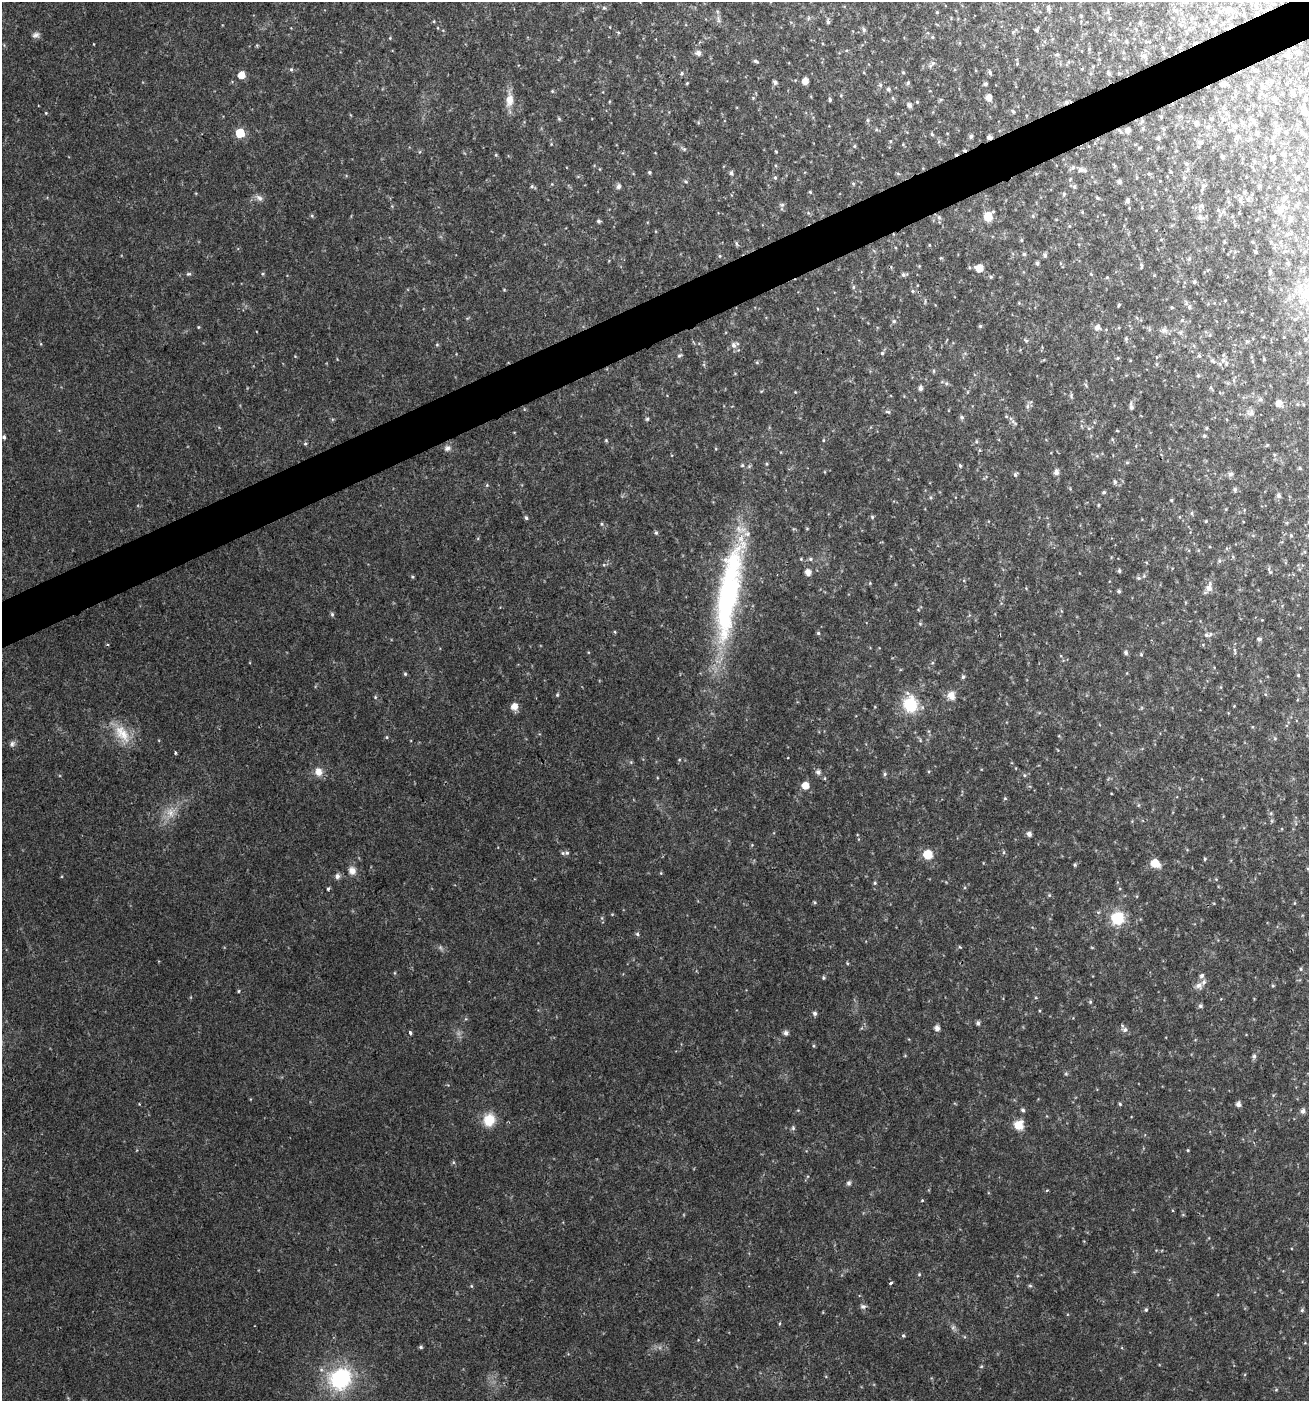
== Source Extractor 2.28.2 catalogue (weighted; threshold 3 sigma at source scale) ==
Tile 10 of 4 x 4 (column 2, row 3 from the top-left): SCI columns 1393-2699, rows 1402-2800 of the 5452 x 5599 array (HDU 1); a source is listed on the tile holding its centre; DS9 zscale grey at full resolution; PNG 1311 x 1403 px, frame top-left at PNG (2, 2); no overlay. Shown black and unused: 3% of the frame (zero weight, under 2 of 3 exposures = <1% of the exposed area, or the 3 px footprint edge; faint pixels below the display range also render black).
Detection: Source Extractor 2.28.2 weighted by HDU 2 'WHT'; one run over the whole footprint, this tile lists its part. Background 0.04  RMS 0.0062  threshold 0.0277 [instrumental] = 3 sigma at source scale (4.5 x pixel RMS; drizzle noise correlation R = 1.50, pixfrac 1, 0.0396/0.0396 arcsec/px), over >= 5 px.
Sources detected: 385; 1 too faint to see at this stretch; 3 cosmic-ray / hot-pixel residue — not listed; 6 inside a brighter listed object's ellipse — not listed separately; the other 375 listed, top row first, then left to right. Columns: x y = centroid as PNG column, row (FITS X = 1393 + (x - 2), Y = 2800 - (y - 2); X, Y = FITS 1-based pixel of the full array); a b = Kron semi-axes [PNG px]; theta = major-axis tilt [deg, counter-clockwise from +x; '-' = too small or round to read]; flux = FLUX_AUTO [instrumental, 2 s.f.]
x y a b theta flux
1186 2 6 5 - 0.92
604 8 5 5 - 0.98
1049 8 6 5 - 1.6
1229 10 7 6 - 2.9
1176 11 8 5 -19 1.4
937 12 4 3 - 0.65
1244 15 4 3 - 0.66
1216 16 4 3 - 0.46
808 18 6 4 88 1
1110 18 5 4 - 0.68
718 19 12 4 -81 1.9
434 21 5 3 - 0.58
828 22 6 4 -83 1.4
1140 22 6 4 68 0.84
438 28 5 3 - 0.5
864 29 7 5 -51 1.4
1037 30 5 4 - 1.2
618 32 5 3 - 0.65
1013 32 6 4 46 0.96
36 35 10 8 18 2.4
932 37 5 4 - 0.93
390 38 4 4 - 0.62
1127 41 5 3 - 0.65
1147 42 8 4 5 0.96
94 44 3 2 - 0.37
1180 47 5 5 - 0.92
1163 48 5 3 - 0.54
1123 52 4 3 - 0.63
1298 52 8 7 - 2.6
698 53 7 6 - 2.9
1057 54 6 5 - 1.1
1287 55 10 6 26 2.2
1144 56 7 6 - 2.4
755 61 6 4 -27 1.3
932 64 13 5 46 2.1
1017 64 5 4 - 0.9
291 69 6 5 - 1
1082 69 4 4 - 0.61
1255 71 6 4 -19 0.81
903 72 5 4 - 0.79
990 72 6 5 - 1.5
682 73 6 5 - 1.2
1108 73 5 4 - 1.3
1119 73 4 4 - 0.59
1306 73 6 5 - 1.1
241 75 6 5 - 8.3
805 81 5 5 - 5.7
775 82 5 4 - 1.8
687 83 5 3 - 0.61
908 83 6 4 70 1
986 84 5 4 - 1.5
1224 84 6 4 1 1.9
880 85 6 5 - 1.3
1248 85 8 4 -81 1.1
888 89 5 5 - 1.4
1300 90 17 9 -68 5.5
552 91 5 4 - 0.73
841 95 5 4 - 0.61
989 97 6 6 - 5
753 98 5 3 - 0.61
893 98 6 4 -88 0.84
1275 98 7 7 - 2.3
1216 99 3 3 - 0.57
509 100 20 10 86 8.4
830 100 4 3 - 1.1
940 100 5 4 - 0.88
917 102 4 4 - 0.71
1066 102 6 5 - 1.8
909 105 6 5 - 2.2
1013 111 7 4 -46 1.1
1305 112 10 7 -73 6
46 113 4 4 - 0.63
1161 117 4 4 - 0.75
559 119 6 4 -45 0.83
1211 119 5 4 - 0.85
1223 119 10 4 -45 1.7
867 120 6 4 -90 1
1142 121 6 6 - 1.2
1253 121 13 5 -52 2.3
1197 123 5 4 - 1.6
1234 126 6 6 - 1.8
1208 127 6 5 - 1.2
1128 130 5 5 - 2.9
1278 130 7 4 -72 1.7
1120 131 9 3 -41 1.2
1286 131 6 5 - 0.98
240 133 6 6 - 19
1257 133 6 5 - 1.1
932 134 5 4 - 0.86
971 136 5 5 - 1.6
989 137 5 4 - 2
1158 138 4 4 - 1.4
891 141 5 3 - 0.61
1200 142 7 6 - 1.6
903 144 5 3 - 0.52
854 146 5 4 - 0.85
1139 148 6 3 19 0.64
684 149 7 5 -35 1.2
776 151 4 3 - 0.61
1283 154 9 5 -43 2
496 155 5 4 - 0.66
1222 157 4 3 - 1.1
1273 158 4 4 - 1.8
1295 160 5 5 - 1
1254 161 6 4 -90 0.65
775 165 5 3 - 0.62
1114 166 7 3 -82 0.8
1264 166 4 3 - 0.73
1188 169 7 4 90 1.3
1082 170 11 5 -12 3.2
649 172 4 4 - 1
731 173 6 5 - 1.6
898 174 6 4 -3 0.79
1149 174 6 4 -44 0.84
775 178 6 4 -90 1.1
1184 178 6 5 - 1.1
1298 178 5 4 - 1.3
1070 179 6 3 46 0.62
1119 181 4 4 - 1.7
686 182 5 4 - 0.88
853 184 6 4 -68 0.83
532 186 6 5 - 1.1
619 186 6 5 - 2.4
1074 186 5 5 - 1.4
1259 186 4 4 - 1.1
1203 187 13 5 76 1.9
810 192 4 4 - 0.73
1244 192 6 4 69 0.92
1064 194 5 5 - 0.99
259 198 11 7 -35 3
1097 198 5 3 - 0.97
1248 199 8 6 79 1.8
1128 201 5 4 - 2.4
1241 201 8 6 -49 2.3
1228 202 6 4 -89 1
782 205 7 5 -11 1.4
1297 205 8 4 76 1
1202 206 7 6 - 1.6
1281 208 15 8 29 3.8
1218 210 6 5 - 1.3
1082 212 5 4 - 0.73
312 216 5 5 - 0.88
988 216 7 6 - 18
1033 216 5 5 - 0.96
1232 216 5 4 - 0.72
939 217 7 5 -69 1.5
1200 218 8 7 - 2.5
1290 220 8 5 74 1.5
599 221 5 5 - 1.2
1069 226 5 3 - 0.65
1274 226 4 2 - 0.45
1021 240 4 4 - 0.79
1224 242 5 3 - 0.61
736 244 7 4 -71 1.1
929 245 4 3 - 0.51
1256 252 3 3 - 1.1
1024 254 5 4 - 0.98
1045 255 5 4 - 1.7
720 256 5 5 - 0.88
941 258 4 4 - 0.68
1189 259 7 5 75 1.3
1037 263 4 4 - 1.3
1288 263 4 3 - 1
1141 266 8 3 -86 0.98
969 267 5 3 - 0.63
979 268 6 6 - 9.7
1270 271 4 3 - 0.88
188 274 7 5 14 1.1
263 274 5 4 - 0.84
904 274 7 4 9 1.6
1091 274 4 4 - 0.72
991 277 6 5 - 0.91
1107 277 5 4 - 0.69
1194 282 5 4 - 1.2
853 287 5 5 - 1.1
504 290 5 3 - 0.59
913 291 5 4 - 0.92
1307 293 19 15 -58 17
1225 300 5 3 - 0.46
1119 305 4 3 - 0.81
1172 307 4 4 - 0.64
1189 307 7 6 - 1.9
1295 319 5 5 - 0.85
894 321 6 5 - 1.2
980 326 5 5 - 1
198 327 4 4 - 0.62
1097 327 6 6 - 3.5
1149 329 6 4 -74 0.99
1164 330 10 9 - 2.6
1210 335 5 5 - 0.86
1126 338 6 5 - 1
1305 339 4 4 - 0.74
1026 341 6 5 - 0.98
1247 341 6 5 - 1.1
437 345 5 4 - 0.8
734 345 9 8 - 3
882 353 5 5 - 1
679 355 7 4 43 1.1
1199 356 6 5 - 1.1
1117 358 5 4 - 0.82
1264 359 5 4 - 0.72
1223 360 8 7 - 3.2
1213 361 9 5 -37 1.7
757 362 6 5 - 0.83
1157 364 6 4 -89 0.71
933 371 5 3 - 0.78
1198 375 5 4 - 0.96
946 383 7 5 21 1.3
1086 385 7 3 -54 0.88
920 388 6 4 -82 2
967 392 6 4 89 0.74
1071 395 8 5 86 1.1
1260 399 6 6 - 1.6
1279 403 6 6 - 4.9
1027 406 7 6 - 1.7
1131 407 9 5 -82 2.1
888 412 8 5 -17 1.1
1251 413 11 9 -7 3.2
961 417 6 5 - 1.5
647 419 5 5 - 0.95
1014 422 14 6 -45 2.4
1206 428 5 4 - 0.76
1204 436 5 4 - 0.99
4 437 5 4 - 1.3
1112 439 6 3 -72 0.68
606 440 5 4 - 0.73
823 440 4 4 - 0.66
976 441 6 5 - 0.95
305 443 5 5 - 0.91
1267 445 4 4 - 0.6
447 448 9 8 - 2.6
1097 456 6 4 -45 0.93
1127 462 5 5 - 0.84
742 465 5 4 - 0.91
960 466 5 4 - 1.1
1300 468 5 4 - 0.71
1056 472 6 5 - 3.2
1015 474 6 5 - 1.2
1230 474 8 7 - 1.7
1115 482 7 5 -76 1.2
487 485 5 4 - 0.79
1235 489 5 5 - 1.6
1104 492 4 4 - 1.1
1279 495 6 5 - 1.7
931 497 6 4 -90 0.92
1171 500 4 4 - 0.68
1098 505 3 3 - 0.64
1226 509 5 3 - 0.55
1192 513 6 5 - 1.2
872 517 5 5 - 0.96
1180 517 5 3 - 0.6
526 518 5 4 - 1.2
1206 521 4 4 - 0.66
602 524 5 4 - 0.86
807 528 5 3 - 0.51
656 533 6 5 - 1.1
1291 535 5 4 - 0.85
810 559 6 5 - 1.3
1219 561 7 5 -71 1.2
604 565 5 4 - 0.78
1269 570 9 3 -68 1.3
1119 571 4 4 - 1.1
808 572 6 5 - 4.5
1144 576 7 5 70 1.1
413 577 5 4 - 0.74
1138 578 6 5 - 1.1
870 583 5 4 - 0.6
1026 588 4 4 - 0.54
1209 588 10 9 - 4.5
1119 591 5 4 - 1.2
729 592 129 25 80 160
332 614 6 5 - 1.1
920 624 5 5 - 0.86
615 632 5 3 - 0.56
818 633 4 4 - 0.86
1206 635 9 6 12 2
1259 639 5 4 - 1.5
1235 651 10 3 -81 1.2
1126 653 6 5 - 1.5
1141 654 6 5 - 0.9
932 663 5 3 - 0.63
405 674 5 4 - 0.87
1298 675 4 4 - 0.66
963 677 5 5 - 1.2
1221 687 5 4 - 0.63
557 695 6 5 - 0.9
951 695 11 11 - 5.3
375 697 5 4 - 0.79
910 704 21 16 -80 26
514 706 7 6 - 6.1
1234 706 4 4 - 0.48
122 734 31 16 -56 16
387 737 5 4 - 0.74
1275 738 6 5 - 0.9
920 740 6 3 -73 0.8
12 744 9 7 52 2.1
175 753 3 3 - 1.9
631 762 5 5 - 0.8
318 772 10 9 - 5.9
818 772 6 6 - 2.3
885 774 6 5 - 1.1
1024 775 5 5 - 0.92
825 778 5 3 - 0.55
805 785 6 6 - 7.6
1005 798 5 4 - 0.76
1138 805 5 5 - 0.83
171 813 17 13 75 9.3
1271 813 6 4 47 0.82
1029 834 6 5 - 2.6
752 845 5 4 - 0.67
567 853 8 7 - 1.9
928 854 6 6 - 19
1205 859 5 4 - 0.88
1155 863 7 6 - 12
1075 865 4 4 - 0.97
352 871 10 9 - 4.7
661 873 5 4 - 0.63
337 876 7 6 - 2.7
1216 879 5 4 - 0.61
875 883 5 4 - 0.91
328 889 4 3 - 1.5
1049 895 5 5 - 0.88
815 902 6 4 -88 0.68
1294 903 5 3 - 0.51
1098 912 6 3 -18 0.82
1118 918 12 11 - 25
637 934 5 5 - 1.1
960 947 5 4 - 0.65
1092 947 6 4 -2 0.58
847 963 5 3 - 0.64
1301 969 5 4 - 0.86
395 973 5 3 - 0.6
1202 976 6 5 - 1.8
823 978 5 5 - 0.97
1199 986 11 9 -4 3.5
1273 986 5 4 - 0.75
239 991 5 3 - 0.64
1090 1002 6 4 -69 0.97
1200 1006 6 5 - 1.5
815 1013 6 5 - 1.6
978 1023 5 4 - 1.6
937 1028 6 5 - 3.2
1125 1030 8 7 - 2.6
410 1033 5 4 - 1.6
786 1033 7 7 - 1.9
814 1046 5 4 - 0.76
1254 1056 6 5 - 1.4
1066 1074 6 5 - 0.96
1120 1104 4 4 - 0.84
1238 1104 5 4 - 2.9
1023 1110 6 5 - 1.3
1303 1111 6 5 - 2.5
489 1120 16 14 68 13
1019 1125 12 11 - 8.3
793 1128 7 5 -90 1.2
1188 1150 4 3 - 0.62
453 1162 6 4 -72 0.85
849 1183 7 6 - 1.5
1047 1190 4 3 - 0.6
922 1200 4 4 - 0.59
1183 1214 5 3 - 0.58
919 1274 5 4 - 0.73
891 1283 4 2 - 1.4
471 1286 5 4 - 0.74
1030 1286 5 5 - 0.89
863 1306 7 6 - 1.9
1146 1309 6 5 - 1.1
1302 1310 5 5 - 1.1
953 1327 8 6 87 1.8
903 1335 5 4 - 0.92
698 1340 4 4 - 0.56
421 1347 4 4 - 1.1
981 1366 5 4 - 0.79
340 1379 24 21 36 61
1276 1390 5 4 - 0.7
Overlapping masked pixels (flux is a lower limit): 4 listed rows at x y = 1066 102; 1120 131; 989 137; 729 592
Isophote crosses this tile's border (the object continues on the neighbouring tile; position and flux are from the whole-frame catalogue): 3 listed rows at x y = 1186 2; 1229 10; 1307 293